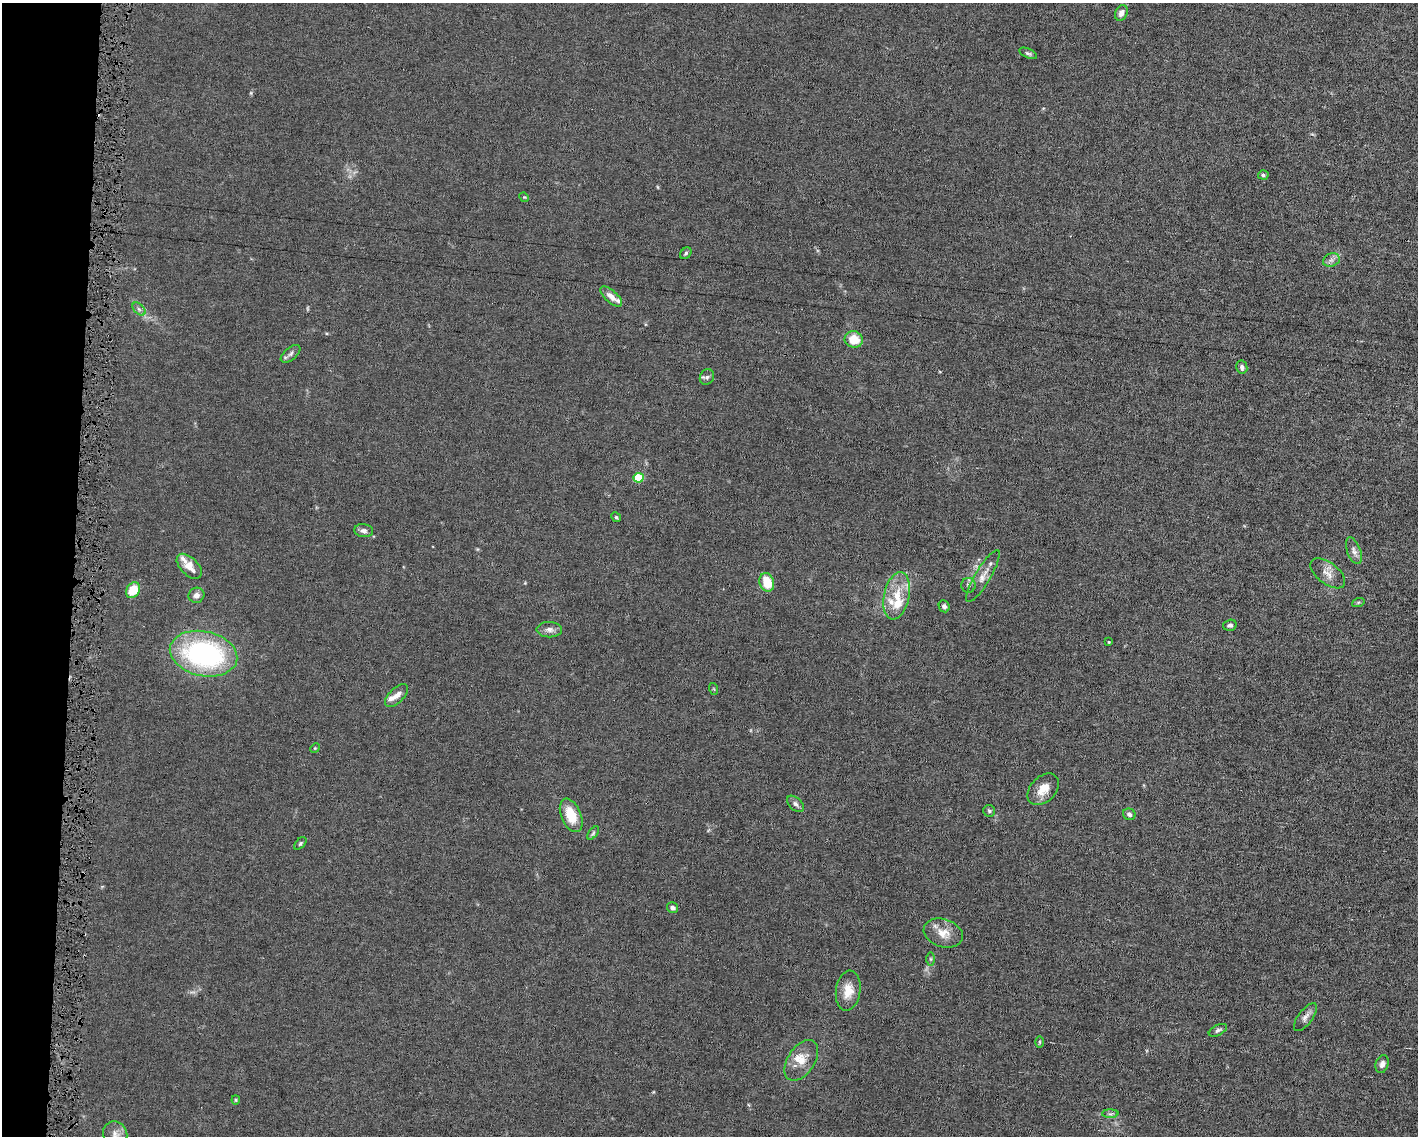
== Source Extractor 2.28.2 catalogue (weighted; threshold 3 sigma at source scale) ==
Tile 7 of 3 x 4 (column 1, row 3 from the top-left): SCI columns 107-1522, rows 1135-2268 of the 4568 x 4535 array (HDU 1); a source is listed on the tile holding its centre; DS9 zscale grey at full resolution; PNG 1420 x 1138 px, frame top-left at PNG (2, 3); each listed source drawn as its Kron ellipse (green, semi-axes under 4 px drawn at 4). Shown black and unused: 5% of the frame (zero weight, under 4 of 8 exposures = <1% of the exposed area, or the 3 px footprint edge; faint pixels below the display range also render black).
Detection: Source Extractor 2.28.2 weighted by HDU 2 'WHT'; one run over the whole footprint, this tile lists its part. Background 0.0157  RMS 0.0024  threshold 0.00967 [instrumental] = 3 sigma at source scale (4.09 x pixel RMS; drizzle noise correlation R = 1.36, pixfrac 0.8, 0.05/0.05 arcsec/px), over >= 5 px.
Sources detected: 60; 1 cosmic-ray / hot-pixel residue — neither listed nor drawn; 7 inside a brighter listed object's ellipse — not listed separately; the other 52 listed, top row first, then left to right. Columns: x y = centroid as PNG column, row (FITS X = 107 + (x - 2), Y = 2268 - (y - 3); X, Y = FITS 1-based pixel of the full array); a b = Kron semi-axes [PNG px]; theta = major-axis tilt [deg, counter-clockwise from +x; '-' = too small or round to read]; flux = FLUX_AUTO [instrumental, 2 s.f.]
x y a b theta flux
1121 13 8 6 64 1.1
1028 53 9 4 -25 0.46
1263 175 5 4 - 0.37
524 197 5 4 - 0.2
686 253 6 5 - 0.38
1331 260 9 6 21 0.82
611 297 13 6 -41 1.6
139 309 8 4 -45 0.58
854 339 9 8 - 4.1
291 354 11 6 39 0.76
1242 367 6 5 - 0.73
707 377 8 7 - 0.59
639 478 5 5 - 9.2
616 517 5 4 - 0.33
364 531 9 6 -7 0.78
1354 551 14 6 -69 1.1
189 566 15 8 -45 2.7
1328 573 20 10 -37 2.1
983 576 30 7 59 2.1
767 582 9 7 -71 5.3
968 585 7 7 - 0.64
133 590 8 6 57 5.3
196 595 8 7 - 1
897 596 24 12 78 4.9
1358 603 6 4 20 0.29
944 606 6 5 - 0.63
1230 625 7 5 16 0.69
549 630 13 7 -1 1.2
1109 642 3 3 - 0.18
204 654 34 22 -12 40
714 689 6 3 -71 0.21
397 695 14 7 44 1.5
315 748 5 4 - 0.2
1043 789 18 12 46 3
796 804 10 6 -43 0.68
989 811 6 5 - 0.39
1129 814 6 5 - 0.59
571 815 18 10 -67 5.2
593 833 8 4 53 0.41
300 843 7 4 46 0.39
672 908 6 5 - 0.84
943 933 20 14 -18 3.2
931 959 6 4 -90 0.34
848 991 20 12 82 3.4
1305 1017 16 7 53 1.2
1218 1030 10 5 27 0.56
1040 1042 6 3 90 0.24
801 1060 23 13 56 3.4
1382 1064 9 6 72 0.91
236 1100 4 4 - 0.26
1110 1114 8 4 1 0.48
115 1134 13 11 -58 1.5
Isophote crosses this tile's border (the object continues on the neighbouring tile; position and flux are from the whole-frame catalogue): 1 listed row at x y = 115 1134